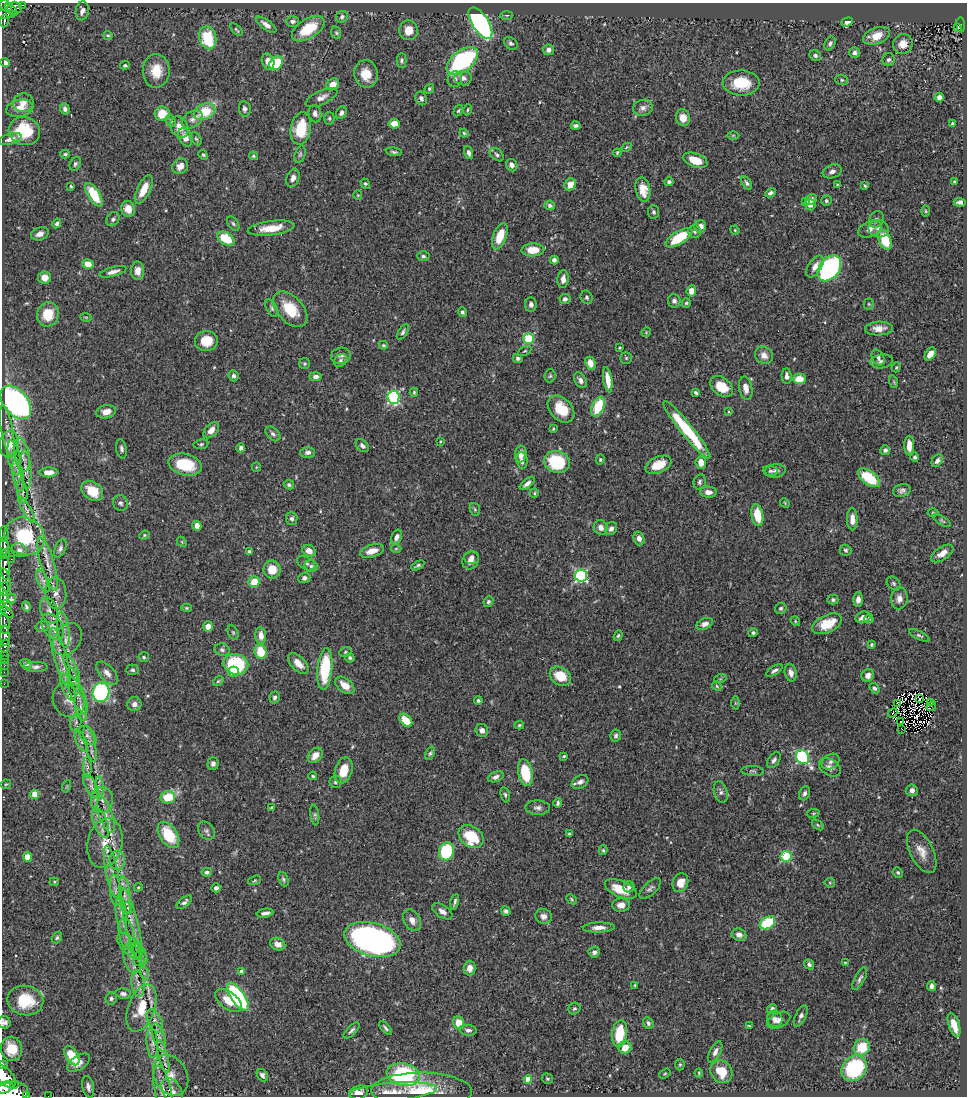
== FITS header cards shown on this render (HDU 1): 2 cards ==
NAXIS1  =                  965
NAXIS2  =                 1094

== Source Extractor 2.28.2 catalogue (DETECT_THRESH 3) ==
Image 965 x 1094 px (HDU 1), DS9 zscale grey, 1 PNG px = 1 image px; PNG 969 x 1098 px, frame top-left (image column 1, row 1094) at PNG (2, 3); each listed source drawn as its Kron ellipse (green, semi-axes under 4 px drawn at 4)
Background 0.435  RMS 0.02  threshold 0.0612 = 3 sigma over >= 5 px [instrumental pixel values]
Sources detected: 535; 5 with non-positive FLUX_AUTO (blend fragments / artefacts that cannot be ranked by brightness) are neither listed nor drawn; of the other 530, the 500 brightest by FLUX_AUTO listed and drawn (30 fainter detections omitted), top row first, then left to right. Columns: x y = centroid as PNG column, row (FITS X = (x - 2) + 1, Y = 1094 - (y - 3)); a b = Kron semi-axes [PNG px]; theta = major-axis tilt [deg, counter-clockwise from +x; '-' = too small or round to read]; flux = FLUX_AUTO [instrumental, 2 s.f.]
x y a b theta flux
22 5 3 2 - 95
6 6 6 5 - 220
15 8 7 6 - 230
11 10 7 3 -48 160
82 11 9 6 79 6.2
6 14 10 4 5 110
507 15 6 3 1 1.8
342 17 6 5 - 3.3
4 21 6 3 83 91
293 21 6 5 - 4.2
847 22 6 4 19 4.4
480 23 18 8 -57 350
266 25 12 5 -36 7.7
961 25 7 4 -84 66
958 27 3 2 - 17
308 29 18 9 32 51
236 30 7 3 -47 1.9
409 30 10 9 - 18
336 33 6 5 - 2.4
108 35 5 4 - 2.1
876 36 14 8 20 23
208 38 11 8 -77 60
511 43 7 5 -39 3.5
830 43 7 5 63 3.6
903 44 10 9 - 15
548 50 5 5 - 6
855 53 5 5 - 4.4
815 56 6 5 - 3.5
401 60 7 5 90 2.8
889 60 6 6 - 3.9
268 61 8 6 -71 12
462 61 18 10 38 230
5 63 5 4 - 7.2
276 63 7 6 - 55
125 65 5 4 - 2.1
156 71 17 13 88 28
366 74 14 12 -78 27
463 78 8 7 - 6.3
455 79 8 7 - 5.3
842 80 6 5 - 2.5
741 83 18 12 -1 46
333 84 7 5 33 14
429 89 5 4 - 2.1
321 97 17 7 25 9.5
939 97 4 4 - 6.7
421 98 7 5 -67 5.3
23 103 10 9 - 12
20 108 14 8 11 15
643 108 10 8 13 7.1
65 109 6 4 -72 4.2
245 109 8 5 -80 4.1
467 110 5 3 - 2
458 111 6 4 59 2
204 112 11 7 23 43
341 113 6 5 - 4.5
162 114 7 7 - 27
315 114 8 6 -78 6.2
329 118 7 5 88 2.4
683 118 8 7 - 15
192 119 11 8 31 6.7
171 121 6 4 -60 2.7
394 124 5 4 - 14
952 124 4 3 - 2.3
576 126 5 3 - 3.3
179 127 11 8 -62 13
301 129 16 10 79 48
24 131 16 14 -15 61
464 133 4 4 - 1.8
733 135 6 4 1 1.5
185 137 10 6 -65 14
10 139 11 5 16 8.8
196 139 7 4 -62 2.2
627 147 5 3 - 1.3
394 152 8 3 -7 3
468 153 7 4 -71 4.8
617 153 4 3 - 1.8
65 154 5 4 - 2.2
300 154 9 5 74 2.9
203 155 5 4 - 2.1
497 155 8 5 -42 3.3
253 156 4 4 - 1.8
695 160 13 7 -19 26
75 164 7 5 63 2.8
512 165 6 5 - 6.2
180 166 8 7 - 11
832 171 10 6 20 6.1
293 178 9 6 70 7.6
669 182 5 4 - 3
954 182 4 3 - 2
365 183 5 4 - 2.2
747 183 7 4 -57 3.3
837 184 3 3 - 1.4
570 185 6 5 - 12
71 186 3 2 - 1.5
865 186 4 3 - 1.8
144 189 15 6 64 21
643 190 12 7 -79 17
770 193 5 4 - 3.7
94 195 13 6 -58 52
358 195 5 4 - 1.4
811 200 6 5 - 7.1
806 201 3 3 - 2.1
826 201 5 5 - 2.8
960 202 6 4 -3 4.4
550 205 5 5 - 3.9
810 205 6 5 - 7
128 209 8 7 - 15
926 211 6 4 -89 1.9
654 212 6 5 - 3
113 219 7 6 - 3.5
876 220 8 7 - 4.5
57 223 5 4 - 3
233 224 8 5 -53 2.8
700 226 6 5 - 10
271 228 23 7 7 27
870 229 12 7 24 9.3
879 229 10 8 -11 8.6
735 230 5 4 - 1.5
694 232 6 6 - 3.7
40 234 9 6 19 9.1
500 236 14 6 69 33
679 238 15 6 32 68
226 239 9 6 -31 47
885 240 10 6 -68 47
533 250 11 6 1 24
423 256 6 5 - 3.1
554 260 4 4 - 4.2
88 264 6 5 - 14
815 267 12 6 56 12
829 268 14 10 51 320
138 271 9 6 89 9.7
113 272 14 4 15 7.2
45 278 6 6 - 12
563 279 9 5 84 8.2
691 291 5 5 - 10
587 297 7 5 -64 3.3
565 299 5 5 - 3.5
674 301 6 6 - 4.4
686 303 5 4 - 2.4
531 304 7 6 - 5
869 304 5 5 - 2
272 308 9 5 -61 3.2
290 309 21 12 -47 43
462 312 5 4 - 3
48 314 12 11 - 34
86 317 5 3 - 1.3
879 329 14 7 2 13
403 332 9 4 57 3
646 332 5 4 - 1.5
528 338 5 5 - 100
206 341 11 10 - 28
383 345 4 3 - 1.9
620 348 3 3 - 1.4
525 351 7 4 26 2
930 354 7 5 56 14
764 355 9 8 - 10
341 356 10 8 13 4.7
518 358 5 4 - 3.3
626 358 5 5 - 2.2
878 358 8 6 -61 4.5
340 360 7 5 47 3.4
882 361 11 7 8 5.1
590 363 7 5 -66 15
304 364 5 5 - 2.1
896 367 5 4 - 1.3
233 376 5 5 - 4.1
316 376 6 4 0 4.9
550 376 6 5 - 2.5
787 376 8 5 -84 6.6
799 379 6 5 - 20
581 380 8 5 -57 6.3
608 380 13 4 -82 16
894 382 6 4 -72 1.7
721 386 13 8 -36 32
746 388 12 6 -80 12
414 392 4 3 - 1.8
696 393 4 3 - 2.7
393 397 6 6 - 170
16 402 19 12 -51 510
598 407 10 6 67 52
561 409 15 11 -46 38
106 412 10 6 10 12
729 412 4 3 - 1.4
553 429 3 3 - 1.4
211 430 9 6 47 9.4
687 430 36 6 -51 93
7 431 25 6 -80 9.9
273 434 9 5 -44 4.1
441 441 4 3 - 1.4
9 444 13 9 87 13
201 444 7 5 10 2.5
909 445 10 5 89 14
362 446 7 5 -45 4.6
241 448 4 4 - 4.2
121 449 10 5 -80 4.2
885 450 5 5 - 3.7
308 452 7 5 0 4.4
521 454 8 5 83 11
22 455 17 7 -81 9.9
915 457 4 4 - 3.2
14 458 18 6 -80 8.8
600 459 5 4 - 1.9
522 461 8 5 -83 6.2
937 461 7 5 55 5.3
557 462 13 10 -17 73
701 462 6 5 - 15
185 465 17 10 -14 52
658 465 14 8 24 25
256 467 5 4 - 1.6
26 470 19 5 -86 8
770 471 8 5 -5 2.9
775 471 10 7 6 5.2
49 472 9 5 2 11
18 476 16 5 -81 7.4
869 478 13 6 -36 58
700 482 8 6 77 3.4
527 483 9 4 41 6.5
289 485 5 4 - 2.6
902 490 9 6 14 5.1
22 491 12 5 -80 4
92 491 12 8 -37 32
708 492 8 5 -4 8.8
534 493 5 4 - 1.8
120 503 8 7 - 4.1
785 503 5 4 - 1.3
475 509 7 5 -69 2.3
27 510 15 4 -61 4.2
933 513 5 3 - 1.5
757 515 11 6 -82 32
292 519 6 6 - 3.9
852 519 11 5 -88 11
942 521 10 4 -32 2.4
197 526 5 4 - 12
601 527 7 6 - 8
611 529 7 5 55 6.5
4 534 8 3 -88 110
144 535 5 4 - 1.8
25 536 20 18 -33 79
397 537 8 5 66 6.2
639 538 7 5 -74 7
182 542 6 4 -48 1.6
5 546 9 3 -83 510
60 548 10 5 65 4.3
396 549 5 3 - 1.5
19 550 8 6 -24 5
846 550 6 5 - 2.8
309 551 7 5 -26 11
372 551 12 6 16 15
249 552 4 4 - 3.1
942 553 13 6 33 12
5 554 5 3 - 480
472 557 7 6 - 5.4
11 559 2 2 - 15
470 561 9 7 64 8.6
306 563 10 6 -29 4.1
48 564 27 6 -74 16
418 565 7 3 27 2.7
311 566 6 6 - 3.6
5 568 12 5 -84 970
272 570 9 8 - 22
581 576 6 6 - 200
304 578 6 5 - 4.8
5 580 12 5 -75 280
43 581 12 5 -66 4.6
254 582 5 5 - 24
894 583 8 6 -47 3.2
4 589 7 3 83 190
56 593 16 10 -86 12
4 598 7 3 -90 260
11 598 5 3 - 26
858 599 7 5 87 6.3
899 599 11 8 83 9.8
833 600 5 5 - 2.9
488 602 5 5 - 3.1
6 605 5 5 - 160
26 607 5 3 - 2.8
186 608 5 4 - 1.8
781 608 6 5 - 3.1
49 611 13 8 -70 9
7 612 8 3 -38 140
863 617 8 5 19 7.9
869 619 5 4 - 2.9
795 621 5 4 - 1.7
4 624 10 5 -87 460
705 624 9 5 24 7
827 624 16 8 25 38
208 626 5 5 - 12
42 627 6 5 - 3.8
53 627 14 9 -57 12
63 629 18 6 -83 10
233 632 7 5 -63 2.5
753 633 4 4 - 2.4
261 635 8 5 -87 11
919 635 11 4 -26 3.4
5 636 10 4 -89 580
618 636 6 4 71 2.2
67 639 17 13 54 17
872 644 4 4 - 2.1
5 646 6 3 77 61
222 650 7 6 - 4.3
261 652 7 6 - 37
345 652 6 5 - 2.1
4 655 2 2 - 5.2
60 657 31 6 -75 18
144 657 5 5 - 2.4
350 658 5 4 - 2.7
4 659 2 2 - 7.9
298 663 13 7 -45 14
26 664 6 4 -23 4.9
236 664 12 10 -10 92
4 666 2 2 - 7.9
36 667 12 5 -2 5.2
72 668 15 5 -62 6.5
325 669 21 7 84 76
132 670 6 5 - 2.9
774 671 9 4 31 3.8
4 672 2 2 - 6.5
233 672 5 5 - 28
107 673 14 7 -49 9.8
791 673 9 6 -77 6.9
868 675 6 6 - 7.7
560 676 11 8 -33 32
73 679 12 4 -69 4.2
720 679 6 4 18 1.7
218 681 6 4 35 2
4 684 2 2 - 8.3
345 685 11 7 -38 18
717 686 5 4 - 1.8
68 687 14 5 -67 7
875 688 6 4 -54 3.5
101 692 9 8 - 200
78 695 19 7 -67 11
275 697 6 5 - 3.8
919 699 3 2 - 1.6
69 700 18 15 -61 21
478 700 4 4 - 2.6
735 703 6 4 -90 1.6
931 703 3 2 - 1.5
134 704 7 7 - 7.1
898 704 3 2 - 1.4
931 706 5 2 - 2.2
81 707 14 5 -80 7.3
893 713 5 2 - 1.8
406 720 8 5 -46 29
76 722 9 5 76 3.8
900 722 2 2 - 1.5
519 725 5 4 - 1.9
902 729 3 2 - 1.8
482 730 6 6 - 6.6
88 735 11 7 -53 5.5
616 735 6 5 - 3.5
81 741 11 5 -65 4.5
90 744 19 5 -77 10
430 753 7 4 69 2.6
315 755 8 6 48 12
564 756 4 3 - 1.6
802 757 7 6 - 210
774 760 9 5 56 4.3
831 762 9 7 33 5.7
213 764 6 5 - 4.7
87 767 10 4 -89 3.6
830 767 12 8 -31 7.2
344 770 13 8 73 26
753 771 11 5 -4 3
525 773 13 7 -78 54
313 776 4 3 - 1.9
496 777 8 5 21 5.4
335 782 6 6 - 3.4
580 782 9 6 31 6.6
6 784 5 4 - 1.8
67 786 6 4 71 1.7
91 786 13 5 -61 6.3
99 787 11 4 -86 4.9
912 790 6 6 - 6.7
721 792 11 6 -74 5.3
804 793 7 5 66 4.5
35 794 4 4 - 25
505 795 8 4 -77 2.8
168 797 7 6 - 39
102 800 12 11 - 12
558 803 5 4 - 2.9
271 807 4 3 - 1.4
538 808 12 7 -3 6.2
813 813 6 3 9 1.5
106 815 19 6 -71 11
315 815 10 4 -82 2.4
100 823 16 7 -69 10
818 825 6 4 -37 1.9
206 831 10 7 -51 4.5
569 834 4 3 - 2
168 835 14 9 -57 52
471 836 14 10 -36 60
105 843 25 17 78 38
603 850 5 4 - 2.1
446 851 9 7 75 87
922 851 23 11 -63 18
786 856 5 5 - 97
27 857 4 4 - 29
117 860 9 8 - 7.1
112 872 26 6 -79 15
207 872 5 4 - 3.2
898 873 5 5 - 2.4
283 879 7 4 -68 2.8
255 880 7 4 18 1.8
54 882 4 4 - 1.5
680 883 10 7 69 15
830 883 5 5 - 1.7
138 887 4 4 - 1.4
629 887 6 5 - 3.9
216 888 4 4 - 3.6
650 888 13 6 44 4.8
621 889 17 8 -22 31
115 890 15 5 -85 8
125 895 19 6 -83 9.2
572 899 6 4 -42 1.8
184 902 9 4 38 4.3
455 902 8 3 77 3.2
621 905 8 6 4 8.9
128 908 5 3 - 1.8
442 911 11 6 -34 7
506 911 5 4 - 3.7
265 913 8 3 10 4.8
121 915 19 5 -83 8.4
543 916 8 7 - 7.7
412 920 11 8 -60 9.6
767 923 8 5 31 83
132 924 37 6 -77 19
599 927 16 5 1 10
127 934 16 7 -79 10
739 935 7 6 - 6.4
57 938 6 5 - 2.7
372 940 29 16 -16 620
278 944 8 6 -26 11
129 946 15 7 -48 10
138 951 15 6 -60 10
594 952 5 5 - 4.9
132 958 15 8 -78 12
140 958 8 6 63 4.8
845 963 4 3 - 1.4
809 964 5 4 - 3.9
470 968 7 6 - 9.3
242 972 4 4 - 10
144 973 7 4 -72 3.2
860 979 12 5 63 4.7
138 984 13 6 -83 7.5
635 985 4 3 - 1.4
931 986 5 4 - 5.1
123 994 8 5 -6 4.8
238 997 16 6 -56 170
111 999 6 5 - 3.2
25 1000 18 14 -10 53
229 1001 15 8 -37 22
141 1008 25 13 70 47
574 1009 6 5 - 2.6
772 1009 5 4 - 5.4
801 1016 11 5 65 5.3
775 1019 8 7 - 5.6
779 1020 12 7 27 6.5
155 1021 12 7 -65 6.9
4 1022 6 6 - 4.9
459 1023 6 5 - 24
648 1023 6 5 - 3.5
954 1025 13 5 -72 19
749 1026 4 3 - 1.7
385 1028 8 3 -50 3
352 1030 10 4 47 3.7
468 1030 8 5 -6 4.6
620 1034 13 7 82 49
159 1037 14 5 -71 7.2
152 1043 15 5 -86 6.7
862 1047 8 8 - 41
625 1048 6 6 - 20
11 1049 12 10 -77 29
715 1052 11 5 63 7.2
72 1056 10 6 -57 37
163 1056 17 5 -75 7.6
78 1063 13 7 34 9.3
2 1064 3 2 - 60
680 1065 6 4 87 2
854 1068 14 11 47 120
721 1072 12 10 -54 29
699 1073 4 4 - 1.4
665 1074 6 4 33 1.8
171 1075 22 16 -61 24
262 1075 7 5 -57 4.1
403 1075 16 11 -10 180
5 1076 14 7 -48 1200
528 1079 4 4 - 18
547 1079 6 5 - 2.4
14 1085 4 3 - 180
5 1087 8 5 25 790
88 1087 11 5 -78 6.2
163 1090 25 8 -78 14
422 1091 50 18 0 65
172 1092 14 9 -61 9.6
393 1092 44 9 4 27
10 1093 18 11 10 2900
359 1093 10 7 19 12
26 1095 3 3 - 28
48 1096 2 2 - 4.8
At the frame edge (FLAGS 8, measured only in part): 7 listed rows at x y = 4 1022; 2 1064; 5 1076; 5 1087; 10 1093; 26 1095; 48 1096
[30 fainter detections neither listed nor drawn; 5 non-positive-flux detections neither listed nor drawn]